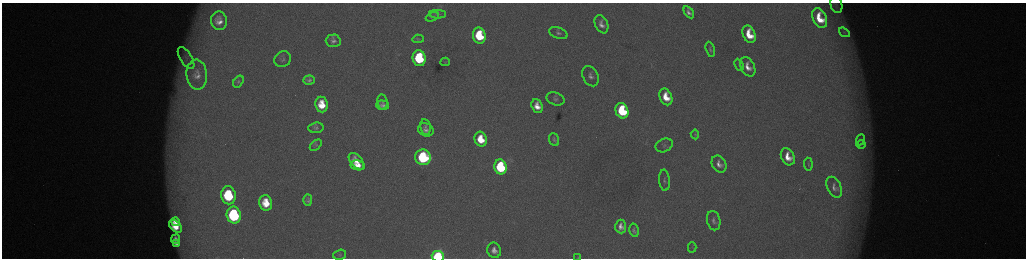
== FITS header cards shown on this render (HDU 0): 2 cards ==
NAXIS1  =                 2048 /fastest changing axis
NAXIS2  =                  512 /next to fastest changing axis

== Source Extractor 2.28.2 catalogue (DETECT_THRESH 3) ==
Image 2048 x 512 px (HDU 0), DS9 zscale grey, zoomed out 1/2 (1 PNG px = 2 x 2 image px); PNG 1028 x 260 px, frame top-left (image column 1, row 511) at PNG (2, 3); each listed source drawn as its Kron ellipse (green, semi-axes under 4 px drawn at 4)
Background 177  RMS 2.1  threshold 6.17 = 3 sigma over >= 5 px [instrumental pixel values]
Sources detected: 72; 6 cannot appear on this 1/2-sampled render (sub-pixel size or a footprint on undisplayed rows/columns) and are neither listed nor drawn; the other 66 listed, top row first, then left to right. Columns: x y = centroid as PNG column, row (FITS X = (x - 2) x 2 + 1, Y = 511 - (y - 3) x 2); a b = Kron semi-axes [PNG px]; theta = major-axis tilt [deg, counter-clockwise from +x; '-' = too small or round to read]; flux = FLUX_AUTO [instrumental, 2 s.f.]
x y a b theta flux
836 4 8 5 -75 1300
689 12 7 4 -58 1800
437 14 8 4 -2 880
432 17 7 3 25 550
820 18 10 6 -65 12000
219 21 9 8 - 4100
601 24 9 6 -67 2900
844 32 6 4 -35 630
558 33 9 5 -20 1600
749 34 9 6 -66 11000
479 36 8 6 -77 22000
418 39 6 3 5 460
333 41 7 6 - 2000
710 49 8 4 -76 900
186 58 12 5 -57 2700
419 58 8 6 -79 35000
283 59 8 7 - 1500
445 62 4 2 - 210
739 65 6 3 -64 580
748 67 10 6 -63 4400
197 75 15 10 -86 4000
590 76 11 7 -63 2300
309 80 6 4 5 1400
238 82 6 4 56 820
666 97 8 6 -66 9600
555 99 9 6 -18 1700
382 102 7 5 -81 1000
322 105 8 6 -83 9700
382 105 6 4 -3 1600
537 106 7 5 -68 5200
622 111 8 6 -68 39000
425 127 8 5 -81 1300
316 128 7 5 6 1200
426 130 8 6 -21 2300
695 134 5 3 - 460
481 139 7 6 - 11000
554 140 7 5 -69 990
860 140 5 3 - 610
861 144 4 4 - 730
316 145 7 4 42 800
664 145 9 6 25 1500
423 157 8 7 - 58000
788 157 9 6 -62 6900
356 161 10 5 -48 6300
719 164 9 6 -58 3000
808 164 6 3 -85 500
358 165 7 5 -10 5800
500 167 7 6 - 50000
664 180 10 5 -84 1300
834 187 11 7 -65 2300
228 195 9 7 -79 35000
308 200 5 4 - 1300
266 203 8 6 -77 10000
234 215 8 7 - 60000
714 221 10 6 -77 1900
176 222 4 3 - 3000
176 226 8 5 -42 7800
621 227 7 5 -85 3000
634 230 7 4 -77 1100
176 239 5 3 - 1100
176 243 4 3 - 1400
692 247 5 3 - 460
494 250 8 6 -72 3000
340 255 6 5 - 760
438 256 6 5 - 78000
578 257 3 2 - 230
At the frame edge (FLAGS 8, measured only in part): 2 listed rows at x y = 438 256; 578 257
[6 sub-pixel or undisplayed-footprint detections neither listed nor drawn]